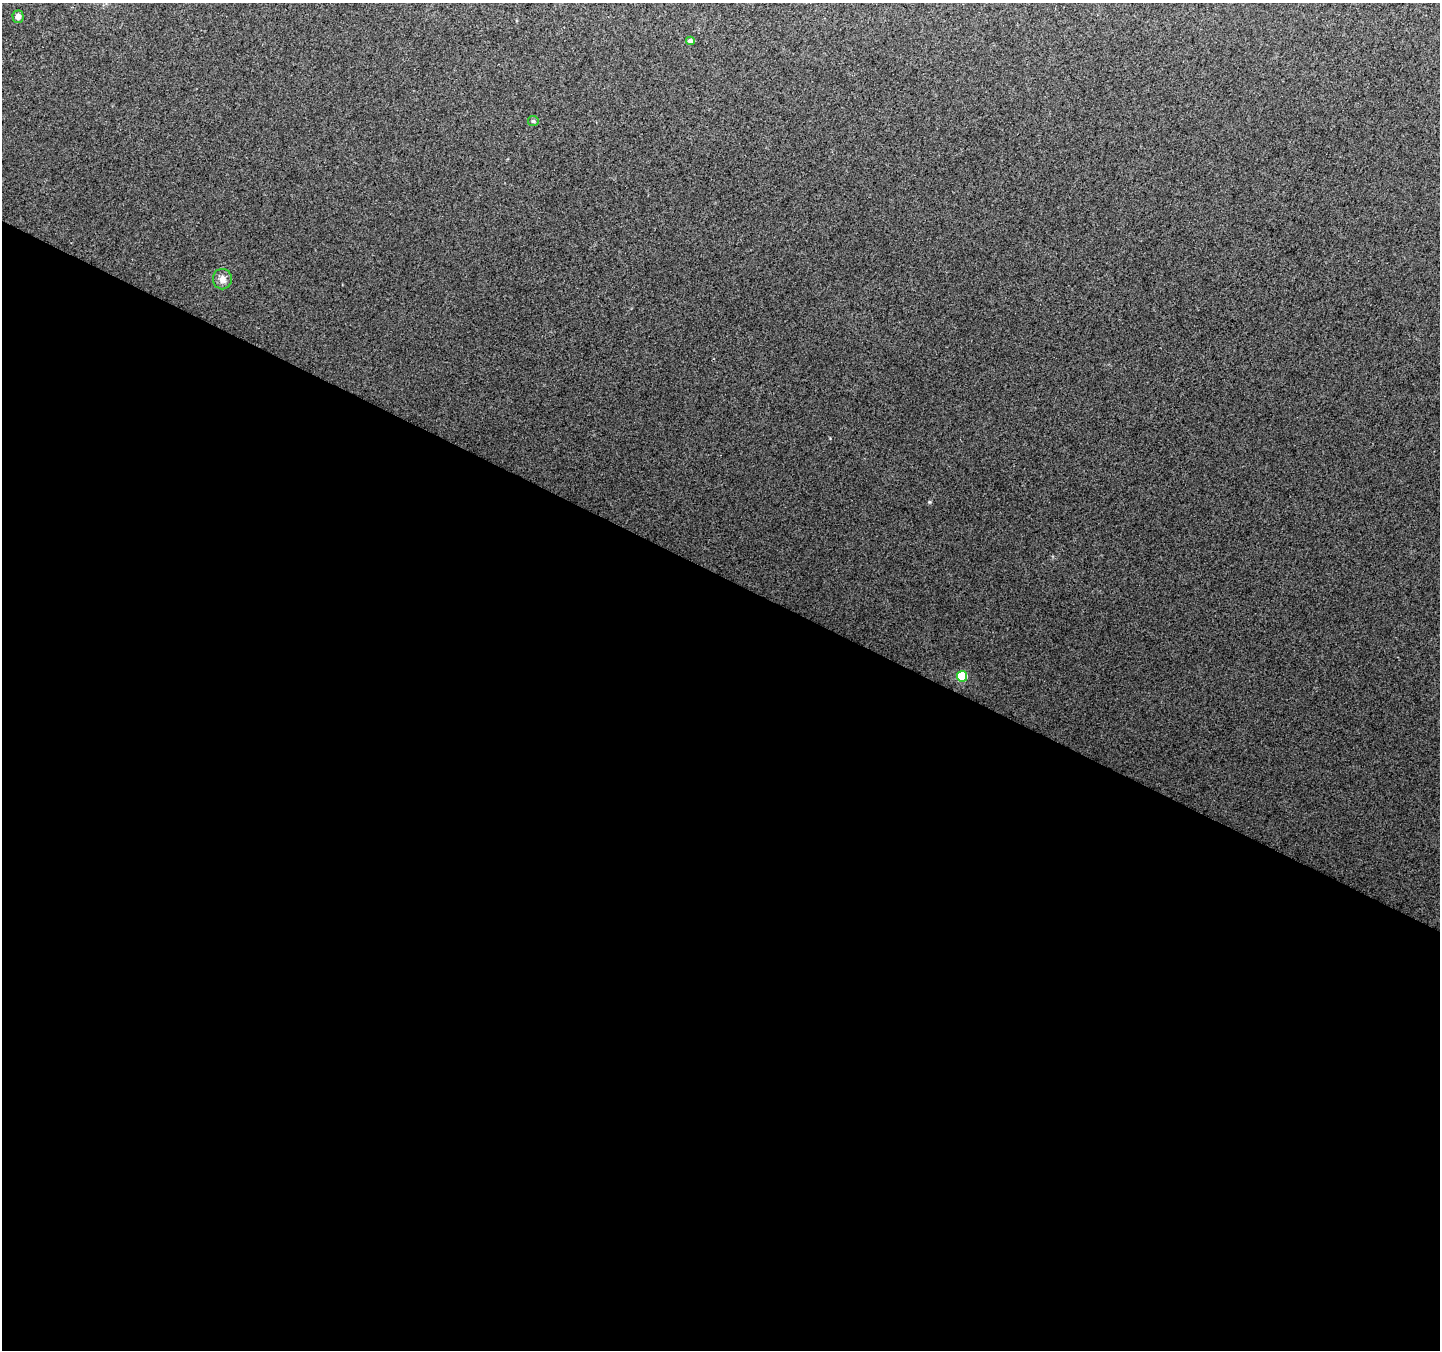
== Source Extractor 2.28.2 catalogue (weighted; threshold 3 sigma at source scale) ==
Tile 14 of 4 x 4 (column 2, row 4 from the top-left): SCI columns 1445-2882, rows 204-1551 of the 5769 x 5870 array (HDU 1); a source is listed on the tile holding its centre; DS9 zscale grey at full resolution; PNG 1442 x 1352 px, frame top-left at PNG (2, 3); each listed source drawn as its Kron ellipse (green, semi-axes under 4 px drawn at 4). Shown black and unused: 57% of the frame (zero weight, under 2 of 3 exposures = <1% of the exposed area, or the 3 px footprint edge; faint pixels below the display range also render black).
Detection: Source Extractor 2.28.2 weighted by HDU 2 'WHT'; one run over the whole footprint, this tile lists its part. Background 0.00886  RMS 0.01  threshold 0.0459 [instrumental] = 3 sigma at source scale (4.5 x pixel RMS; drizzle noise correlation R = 1.50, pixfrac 1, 0.0396/0.0396 arcsec/px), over >= 5 px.
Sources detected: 5; all 5 listed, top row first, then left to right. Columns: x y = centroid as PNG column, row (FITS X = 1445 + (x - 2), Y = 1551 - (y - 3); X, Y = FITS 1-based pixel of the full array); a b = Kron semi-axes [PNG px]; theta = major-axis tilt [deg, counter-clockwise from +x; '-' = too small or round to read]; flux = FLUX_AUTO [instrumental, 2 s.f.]
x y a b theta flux
18 17 6 5 - 4.4
690 41 4 4 - 5.1
533 121 5 5 - 1.7
222 279 10 9 - 6.4
962 676 5 5 - 48